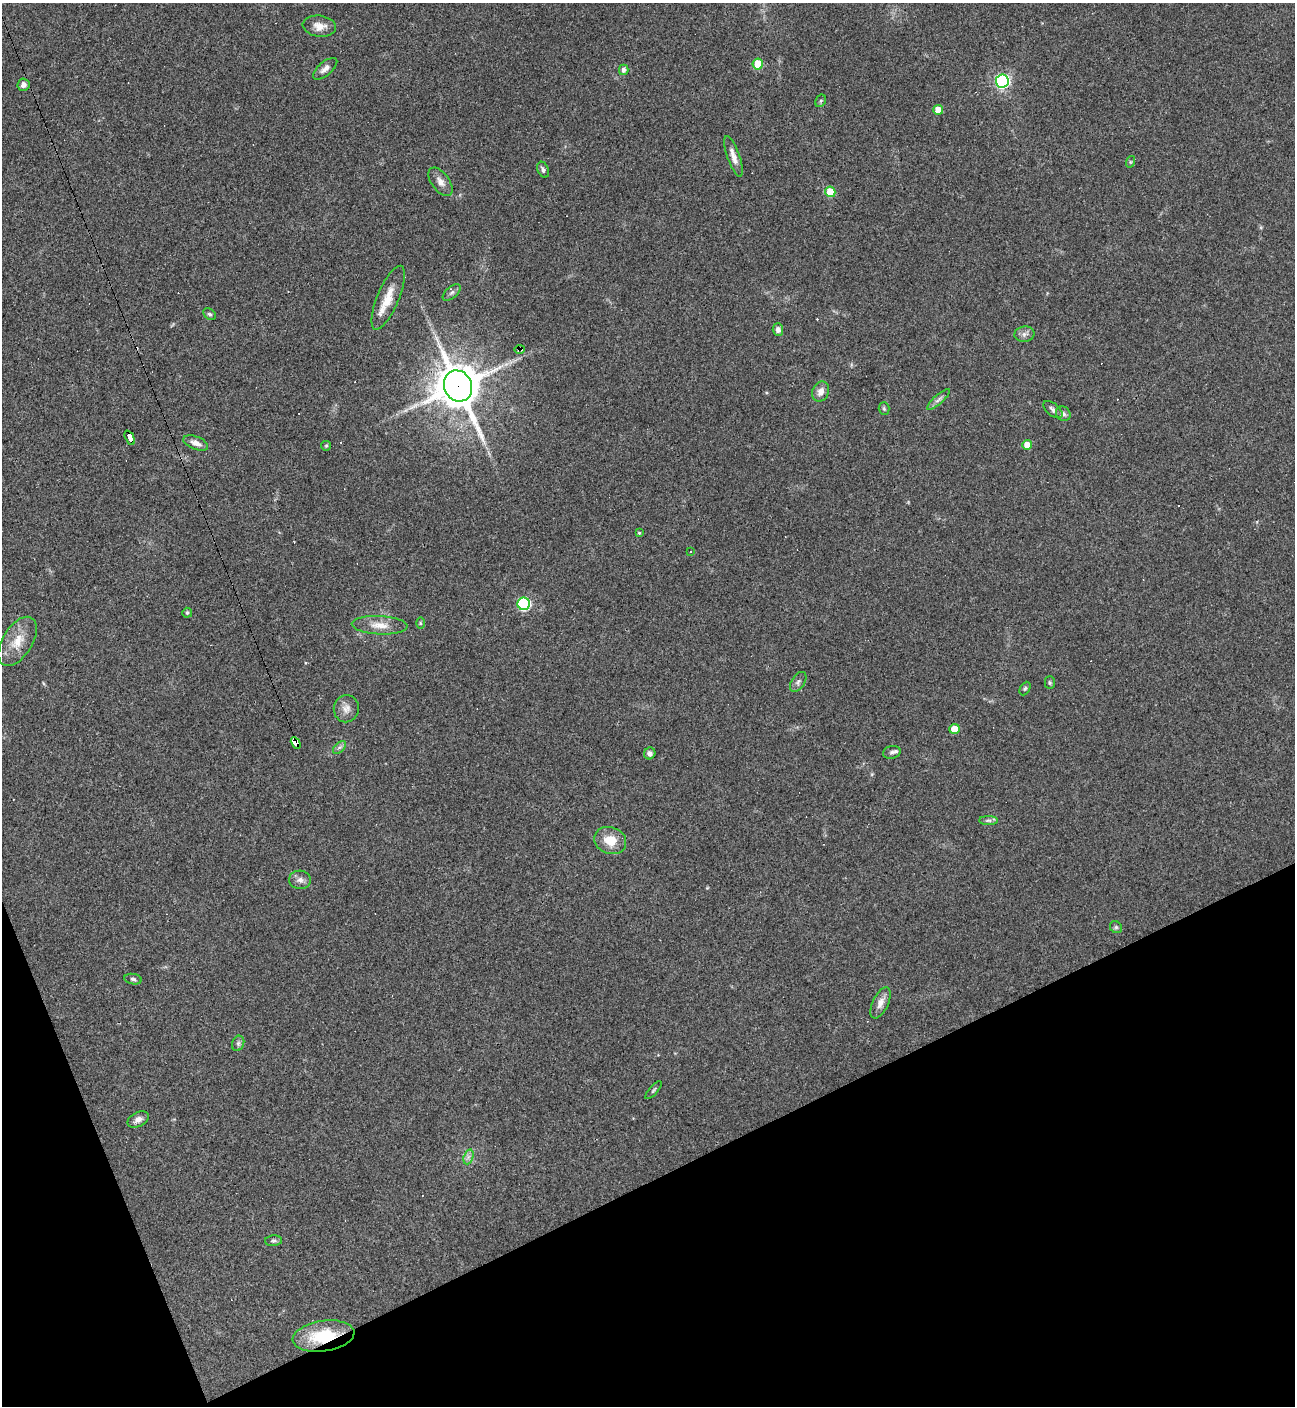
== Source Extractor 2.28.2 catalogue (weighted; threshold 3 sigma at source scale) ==
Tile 14 of 4 x 4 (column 2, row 4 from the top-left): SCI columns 1575-2867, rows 1-1404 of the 5603 x 5615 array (HDU 1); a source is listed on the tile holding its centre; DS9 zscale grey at full resolution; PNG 1297 x 1408 px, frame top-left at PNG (2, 3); each listed source drawn as its Kron ellipse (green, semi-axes under 4 px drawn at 4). Shown black and unused: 19% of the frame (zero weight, under 3 of 4 exposures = <1% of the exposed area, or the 3 px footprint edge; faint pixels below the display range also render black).
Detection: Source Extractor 2.28.2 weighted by HDU 2 'WHT'; one run over the whole footprint, this tile lists its part. Background 0.0486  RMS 0.0051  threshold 0.0231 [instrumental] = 3 sigma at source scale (4.5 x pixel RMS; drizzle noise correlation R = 1.50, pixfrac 1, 0.05/0.05 arcsec/px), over >= 5 px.
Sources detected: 69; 12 cosmic-ray / hot-pixel residue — neither listed nor drawn; the other 57 listed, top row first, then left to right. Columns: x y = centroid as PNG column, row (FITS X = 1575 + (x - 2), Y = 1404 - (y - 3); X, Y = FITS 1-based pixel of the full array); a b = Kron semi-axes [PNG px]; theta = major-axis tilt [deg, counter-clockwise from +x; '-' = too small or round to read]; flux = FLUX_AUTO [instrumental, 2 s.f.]
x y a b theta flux
319 26 17 10 -8 5
758 64 5 5 - 18
325 69 15 6 39 2.7
624 70 5 4 - 1.9
1002 81 6 6 - 120
23 85 6 6 - 2.3
821 101 6 5 - 0.78
938 110 5 5 - 6.1
733 156 21 6 -71 4.1
1130 162 6 3 71 0.62
543 170 8 5 -67 1.4
440 182 16 9 -54 3.6
830 192 5 5 - 14
452 293 11 5 41 1.5
388 298 34 11 67 10
210 314 7 5 -37 0.97
778 330 6 5 - 2.1
1024 334 10 7 8 2.1
520 349 5 3 - 0.82
458 386 16 14 -66 1700
821 392 10 8 67 3.3
938 399 14 4 42 1.9
884 409 6 5 - 0.86
1053 410 11 6 -39 1.7
1063 414 8 7 - 1.5
130 438 8 4 -65 81
196 443 13 6 -21 3.2
1027 445 5 5 - 6.4
326 446 5 4 - 0.57
639 533 4 4 - 0.64
690 552 2 2 - 0.43
524 604 6 6 - 65
187 613 5 5 - 1.1
420 623 6 4 -89 0.61
380 625 28 9 -3 6.8
18 641 27 15 58 10
798 682 11 6 56 1.7
1050 683 6 5 - 0.82
1025 688 7 5 63 0.93
346 709 13 12 - 3.9
954 729 5 5 - 9
296 743 6 4 -62 190
339 747 8 4 45 1.3
892 752 9 6 10 1.4
650 753 6 5 - 1.8
989 820 9 4 0 1.2
610 841 16 13 -21 9.3
300 880 11 9 -7 2.6
1116 927 6 5 - 1
133 979 9 5 -9 1.2
880 1003 17 8 65 3.6
238 1043 8 6 70 1.2
654 1090 11 3 49 0.97
138 1120 11 7 26 2.6
468 1157 8 4 71 1.6
273 1241 8 5 5 1.1
323 1336 31 15 8 25
Overlapping masked pixels (flux is a lower limit): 5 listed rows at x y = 520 349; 458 386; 130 438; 296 743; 323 1336